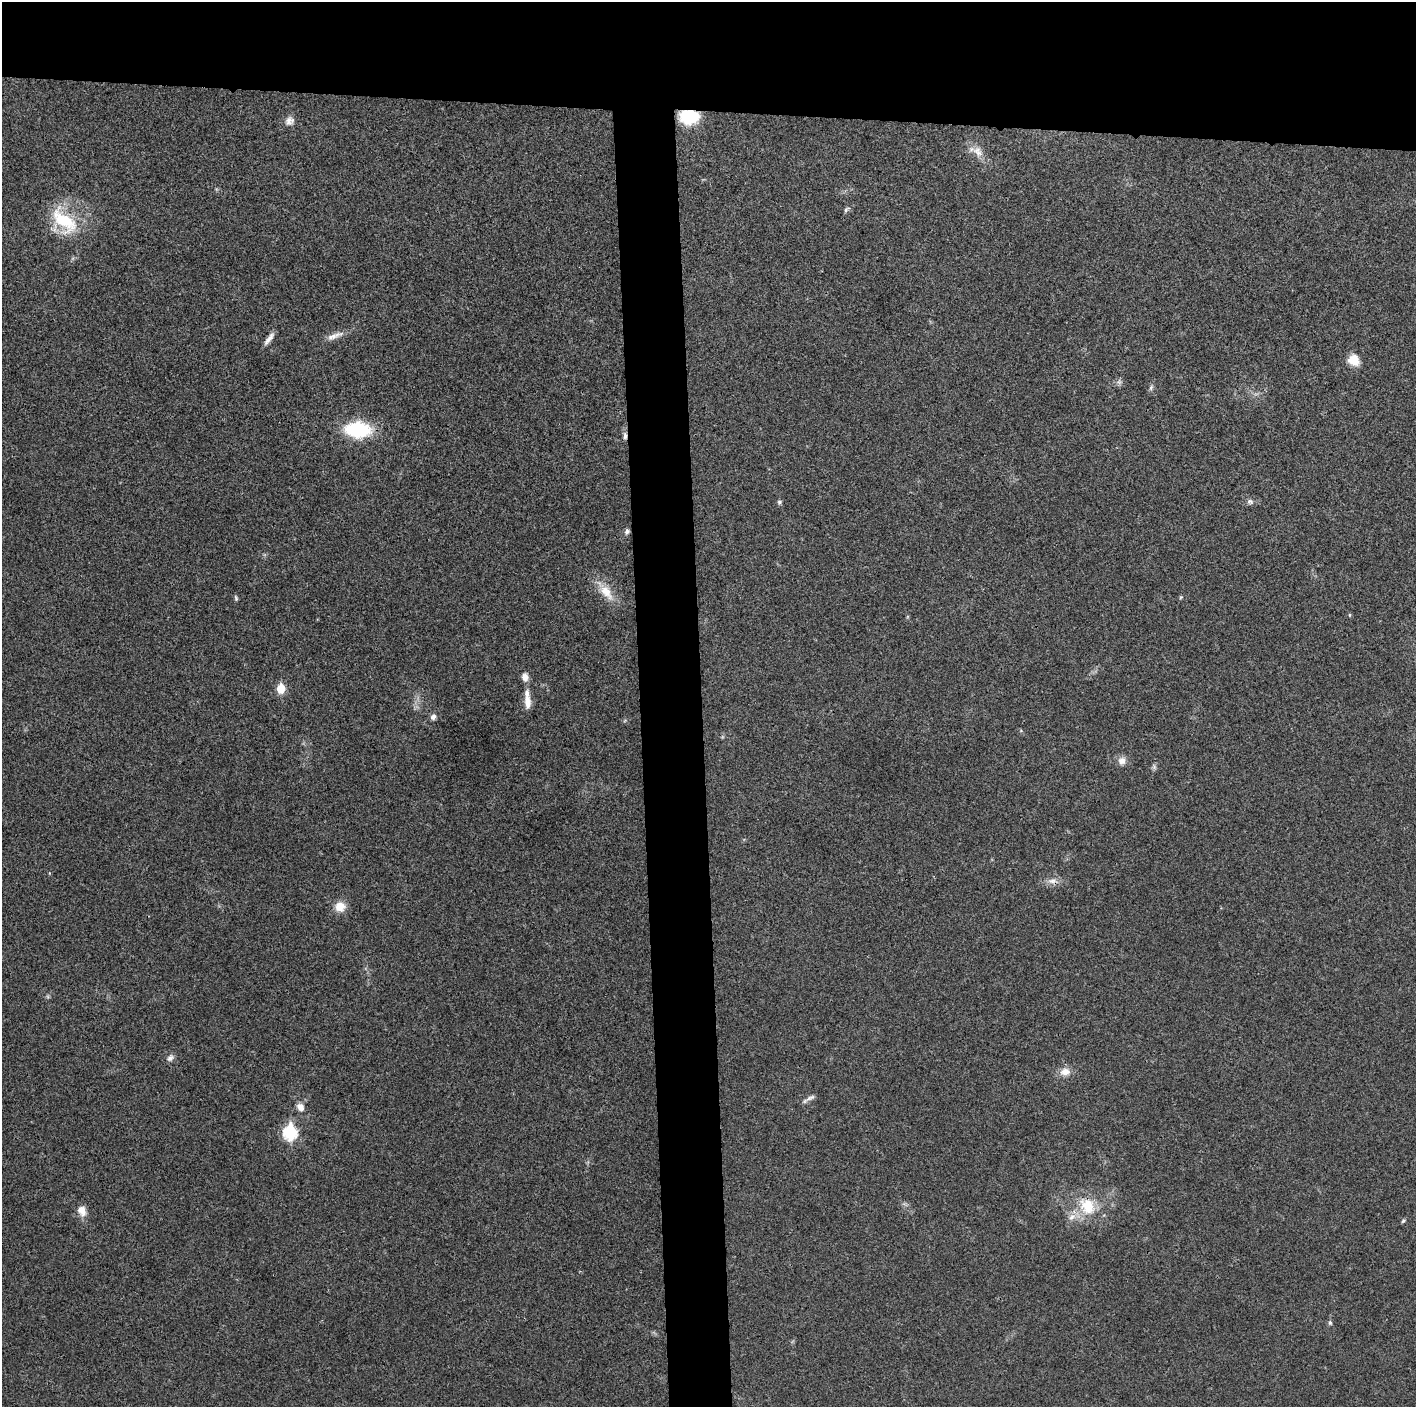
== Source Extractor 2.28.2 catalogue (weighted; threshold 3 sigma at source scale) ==
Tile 2 of 3 x 3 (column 2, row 1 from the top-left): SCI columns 1414-2827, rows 2817-4221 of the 4242 x 4223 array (HDU 1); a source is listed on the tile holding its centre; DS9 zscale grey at full resolution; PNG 1418 x 1409 px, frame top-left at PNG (2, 2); no overlay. Shown black and unused: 12% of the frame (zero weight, under 3 of 4 exposures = <1% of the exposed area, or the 3 px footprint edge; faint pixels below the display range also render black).
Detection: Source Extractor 2.28.2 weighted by HDU 2 'WHT'; one run over the whole footprint, this tile lists its part. Background 0.0193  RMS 0.0039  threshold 0.0174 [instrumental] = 3 sigma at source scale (4.5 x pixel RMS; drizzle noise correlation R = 1.50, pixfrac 1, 0.05/0.05 arcsec/px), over >= 5 px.
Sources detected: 38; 2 inside a brighter listed object's ellipse — not listed separately; the other 36 listed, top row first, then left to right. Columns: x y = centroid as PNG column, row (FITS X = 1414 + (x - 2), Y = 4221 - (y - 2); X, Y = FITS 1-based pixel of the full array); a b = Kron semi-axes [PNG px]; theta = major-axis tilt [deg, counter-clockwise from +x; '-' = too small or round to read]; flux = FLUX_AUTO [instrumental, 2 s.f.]
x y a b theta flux
689 117 16 11 1 22
289 121 13 11 43 2.6
977 151 19 12 -49 4.5
846 209 10 5 41 0.89
64 221 41 24 -46 22
334 336 26 7 21 3.5
269 338 18 5 53 2.3
1354 360 13 11 -45 5.8
1119 382 7 6 - 1.1
1151 388 8 5 64 0.89
358 430 21 13 -4 31
625 436 10 5 -86 1.5
1250 501 9 7 -2 1.3
779 502 6 5 - 0.71
627 531 6 6 - 1.1
605 591 32 11 -52 7.4
1181 597 5 4 - 0.44
236 598 8 4 -76 0.63
1349 615 5 3 - 0.35
525 677 10 8 -82 2.5
281 689 6 5 - 11
527 702 20 8 -87 3.6
433 717 7 6 - 1.5
1122 761 11 10 - 2.5
1154 767 8 5 -83 0.86
1052 881 14 7 9 2.6
340 906 13 12 - 5
170 1058 11 7 44 1.4
1065 1072 15 10 1 3.5
810 1098 15 5 27 1.5
300 1107 11 8 -52 2.6
290 1133 8 7 - 48
1087 1206 28 22 -55 14
82 1211 14 10 -67 3.4
1403 1221 6 4 65 0.56
1330 1323 6 5 - 0.78
Overlapping masked pixels (flux is a lower limit): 2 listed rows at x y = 689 117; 625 436